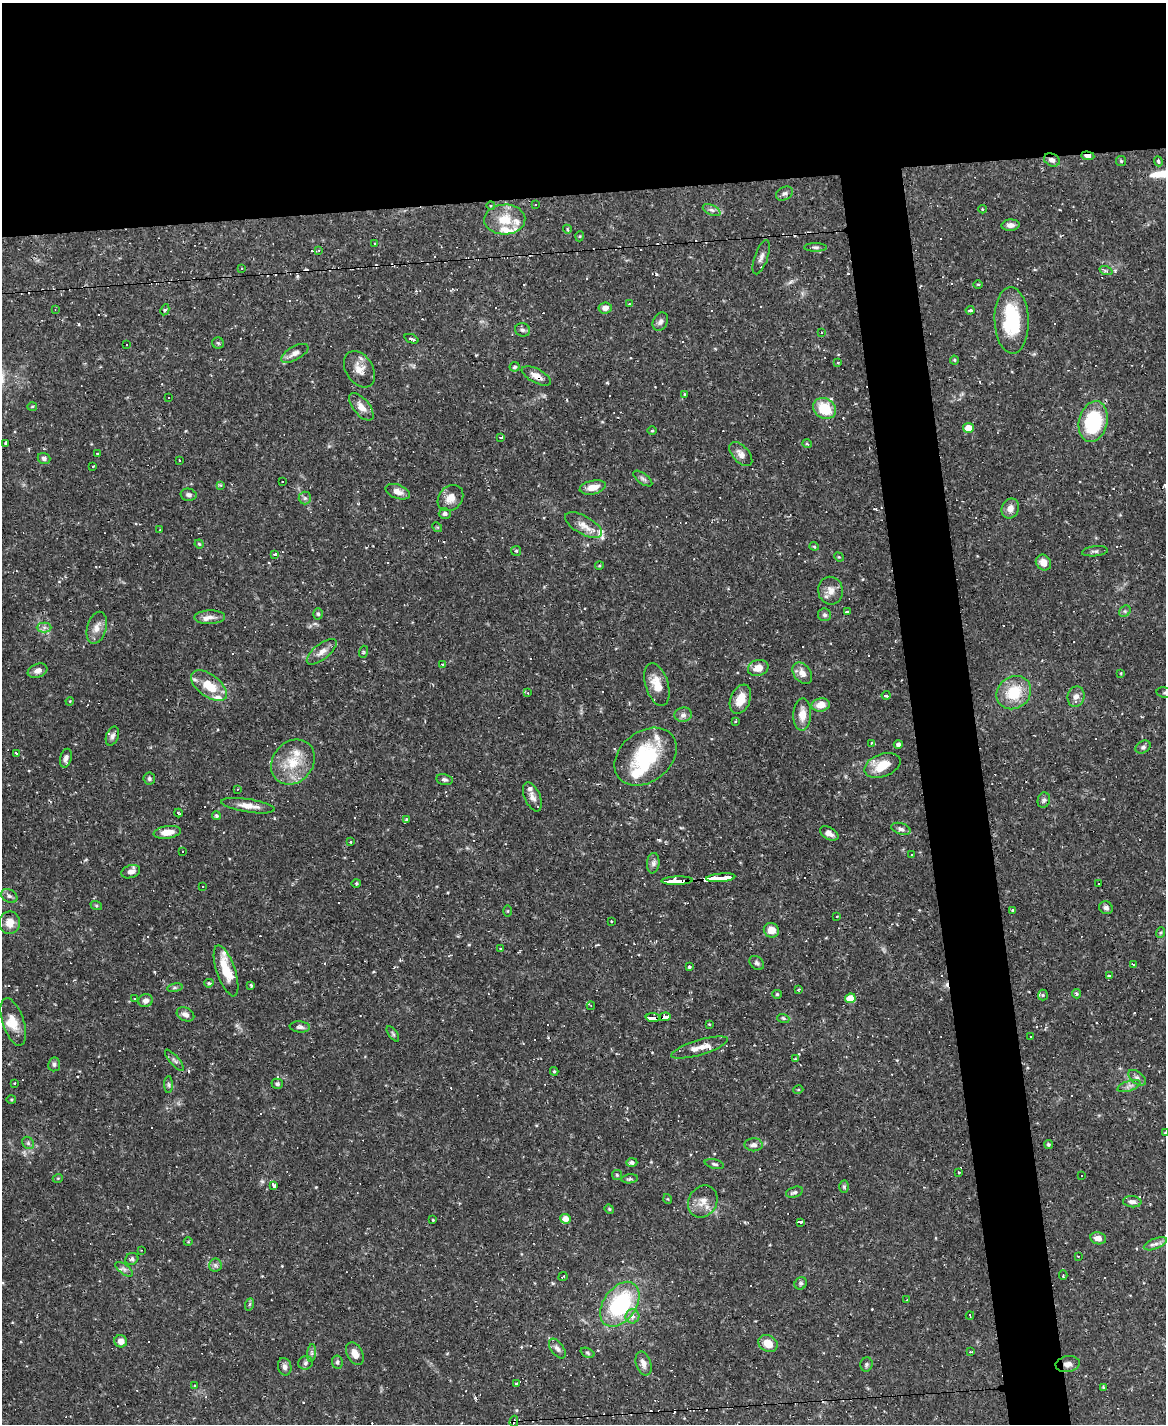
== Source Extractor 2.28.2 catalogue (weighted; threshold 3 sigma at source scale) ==
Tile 2 of 4 x 3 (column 2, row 1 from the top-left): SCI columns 1165-2328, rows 3082-4503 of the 4655 x 4634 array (HDU 1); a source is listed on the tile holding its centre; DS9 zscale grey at full resolution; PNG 1168 x 1426 px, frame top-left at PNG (2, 3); each listed source drawn as its Kron ellipse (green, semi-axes under 4 px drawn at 4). Shown black and unused: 18% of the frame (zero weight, under 2 of 3 exposures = <1% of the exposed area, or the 3 px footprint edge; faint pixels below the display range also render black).
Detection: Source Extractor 2.28.2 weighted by HDU 2 'WHT'; one run over the whole footprint, this tile lists its part. Background 0.12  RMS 0.0033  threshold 0.0147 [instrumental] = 3 sigma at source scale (4.5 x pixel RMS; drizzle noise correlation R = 1.50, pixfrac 1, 0.05/0.05 arcsec/px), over >= 5 px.
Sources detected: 327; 1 inside a brighter object's white glare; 74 cosmic-ray / hot-pixel residue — neither listed nor drawn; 16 inside a brighter listed object's ellipse — not listed separately; the other 236 listed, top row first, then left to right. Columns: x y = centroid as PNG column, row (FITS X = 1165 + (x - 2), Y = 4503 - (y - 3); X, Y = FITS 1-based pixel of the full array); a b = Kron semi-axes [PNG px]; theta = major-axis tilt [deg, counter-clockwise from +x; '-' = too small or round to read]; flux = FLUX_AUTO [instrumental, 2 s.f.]
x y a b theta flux
1088 156 7 4 -5 1.8
1052 160 8 6 -26 1.5
1121 161 5 5 - 0.51
1158 161 5 4 - 0.71
784 194 9 6 29 0.98
536 204 3 3 - 1.2
491 206 4 3 - 0.27
983 209 4 3 - 0.31
712 210 9 5 -26 0.97
505 219 20 15 2 7.3
1010 225 9 5 3 1.6
567 229 4 3 - 0.36
580 236 5 3 - 0.3
375 243 3 3 - 0.45
815 247 11 4 -1 0.77
319 250 4 3 - 0.4
761 257 18 6 70 1.8
241 268 3 2 - 0.23
1106 271 7 4 -18 0.52
978 284 5 3 - 0.35
629 304 4 3 - 0.21
605 308 7 5 8 1.8
55 309 4 3 - 0.29
165 310 6 4 62 0.52
970 310 4 3 - 23
1012 320 33 17 -88 19
660 322 9 7 61 1.2
522 330 7 6 - 0.81
821 333 3 2 - 0.39
412 339 7 3 -22 0.73
218 343 6 5 - 0.56
126 345 3 2 - 0.23
295 353 15 6 29 1.9
954 360 4 4 - 0.35
838 362 4 3 - 0.36
515 367 5 5 - 0.63
359 369 20 13 -57 3.8
536 376 16 7 -27 2.4
684 394 3 2 - 0.31
168 397 2 2 - 0.28
32 406 5 3 - 0.31
361 407 16 8 -50 2.9
825 408 12 10 -33 11
1093 421 21 14 77 24
968 428 5 5 - 4.1
652 431 5 3 - 0.32
501 437 4 3 - 15
6 443 3 3 - 0.81
807 444 5 3 - 0.28
98 453 3 3 - 3.5
741 454 14 8 -48 2.4
44 458 6 5 - 0.96
180 460 3 2 - 0.81
93 467 3 2 - 0.58
643 479 11 5 -36 0.92
282 482 3 2 - 0.21
220 485 4 4 - 0.34
593 487 13 7 12 3.6
398 492 13 7 -21 2.2
188 495 8 6 -13 0.94
305 498 6 6 - 0.71
450 498 14 11 49 3.2
1010 508 10 8 67 2.2
445 514 6 5 - 0.84
584 525 20 9 -30 3.6
437 527 5 4 - 0.39
160 530 3 2 - 0.24
199 544 4 4 - 0.39
814 546 4 4 - 0.38
516 551 5 5 - 0.59
1095 551 13 5 6 0.85
274 554 4 2 - 0.64
839 557 5 4 - 0.32
1043 563 8 7 - 2.5
599 566 4 3 - 0.32
831 591 14 12 -79 3.1
1125 611 6 5 - 0.69
847 612 3 3 - 5.5
318 614 6 5 - 0.49
825 615 6 6 - 0.8
210 617 15 7 2 2.2
44 627 7 5 0 1.1
97 628 16 9 74 2.9
322 652 18 7 38 2.4
363 652 6 4 72 0.38
442 664 3 3 - 0.61
758 668 10 8 17 3.4
37 671 10 7 21 1.9
802 673 12 8 -52 2.4
1121 673 4 2 - 0.25
657 684 22 11 -73 5.3
209 686 21 11 -37 8.1
528 693 3 2 - 0.24
1014 693 18 16 37 10
1165 693 8 5 -13 0.68
886 695 4 3 - 3.2
1076 697 10 8 73 1.8
740 699 15 9 68 4.6
70 701 4 3 - 0.27
821 705 9 6 11 3.5
802 714 16 9 88 3.9
683 715 8 7 - 1.4
736 721 3 3 - 0.34
112 736 10 6 69 1.1
872 743 3 3 - 0.64
898 744 4 4 - 0.87
1143 747 8 6 30 0.81
16 753 3 3 - 1.3
646 757 34 25 38 22
66 758 9 5 75 1.3
293 762 24 20 49 10
882 765 19 11 20 7.6
149 778 6 5 - 0.65
444 780 8 5 -11 0.84
237 789 4 4 - 0.32
532 797 15 7 -66 1.9
1044 800 8 6 76 0.85
248 806 27 6 -9 3.6
178 813 4 2 - 0.58
216 816 4 4 - 0.66
406 820 3 3 - 0.65
901 829 10 5 -18 1.1
167 832 14 6 8 3.7
829 833 10 6 -29 1.9
350 842 4 3 - 0.43
182 852 3 3 - 0.66
912 855 3 3 - 1.4
653 863 10 6 84 1.2
131 872 9 6 19 1.7
721 878 14 3 6 89
677 881 15 3 2 88
1098 883 2 2 - 0.27
356 884 5 3 - 0.35
203 886 2 2 - 0.27
9 896 9 6 -33 0.94
96 905 6 4 -19 0.41
1106 908 7 6 - 1.1
1012 910 3 3 - 0.48
508 911 6 4 90 0.36
836 917 3 2 - 0.29
611 921 3 2 - 0.28
10 923 11 10 - 3.5
771 930 8 7 - 3.1
1160 933 5 3 - 0.35
500 948 3 2 - 0.32
757 963 8 6 -42 0.91
1134 965 4 3 - 7.4
689 967 3 3 - 0.53
226 971 27 9 -71 7.4
1110 976 3 3 - 5.4
209 983 5 3 - 0.58
251 985 3 3 - 0.53
175 988 8 4 8 0.61
798 990 3 3 - 0.38
777 994 5 4 - 0.38
1076 994 5 4 - 0.5
1043 995 5 5 - 0.5
850 998 5 5 - 5.8
135 999 3 3 - 0.53
146 1001 7 6 - 1.5
591 1006 4 4 - 0.41
185 1014 9 6 -26 1.7
665 1017 6 3 3 23
653 1018 7 3 -2 32
783 1018 6 4 -17 0.45
13 1022 25 10 -72 5.2
709 1024 3 3 - 0.31
300 1027 10 5 -4 0.98
393 1034 9 4 -55 0.62
1031 1037 2 2 - 0.24
699 1047 29 7 16 3.9
795 1059 3 3 - 0.51
174 1060 13 4 -49 0.98
54 1064 7 6 - 0.82
554 1071 4 4 - 0.36
1137 1078 10 6 -37 1.1
14 1083 3 3 - 0.34
277 1084 6 5 - 0.75
169 1085 8 4 -89 0.66
1129 1086 12 5 18 1.2
798 1090 5 3 - 0.33
11 1100 5 3 - 0.34
1165 1133 4 3 - 0.35
28 1143 7 5 -47 0.68
1048 1144 5 4 - 0.46
754 1145 9 6 -2 1.3
632 1163 6 4 1 0.84
714 1164 10 4 -13 0.72
959 1172 3 2 - 0.39
617 1175 5 5 - 0.44
1082 1175 2 2 - 0.34
58 1178 5 3 - 0.32
630 1179 8 4 5 0.6
274 1185 3 3 - 9.9
844 1187 6 5 - 0.55
794 1192 9 5 17 0.78
668 1199 5 3 - 0.26
703 1201 16 14 59 3.9
1132 1202 9 5 -6 1.3
609 1209 5 4 - 0.38
565 1219 5 5 - 2.6
433 1220 4 3 - 0.26
801 1223 4 3 - 6
1098 1238 8 6 -11 2.4
188 1242 4 3 - 0.27
1155 1244 12 5 21 1.4
141 1250 3 3 - 0.28
1078 1256 3 3 - 0.39
132 1259 7 6 - 0.77
215 1265 6 6 - 0.83
124 1269 10 5 -37 1.1
1063 1275 5 4 - 0.38
563 1277 4 3 - 2.4
801 1283 6 6 - 0.77
907 1300 2 2 - 0.25
250 1304 6 4 70 0.49
620 1304 25 16 54 31
970 1315 4 2 - 0.51
632 1316 7 7 - 1.5
121 1341 6 6 - 2.6
768 1343 10 8 -26 4.3
557 1349 11 6 -54 1.4
970 1352 4 2 - 0.28
312 1353 9 4 83 0.87
587 1353 7 4 -21 0.53
355 1354 12 7 -62 2.5
337 1362 7 5 -81 0.64
306 1363 7 6 - 0.93
644 1363 12 7 -71 2.1
866 1364 7 6 - 0.68
1068 1364 12 8 8 1.9
285 1367 9 6 -78 1.3
516 1383 4 2 - 0.26
194 1386 3 2 - 0.24
1103 1387 4 3 - 0.28
514 1421 5 2 - 0.56
Overlapping masked pixels (flux is a lower limit): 8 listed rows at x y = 1088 156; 1052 160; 536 376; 677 881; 665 1017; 653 1018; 1068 1364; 514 1421
Isophote crosses this tile's border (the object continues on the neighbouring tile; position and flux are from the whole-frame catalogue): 2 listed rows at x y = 1165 693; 1165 1133